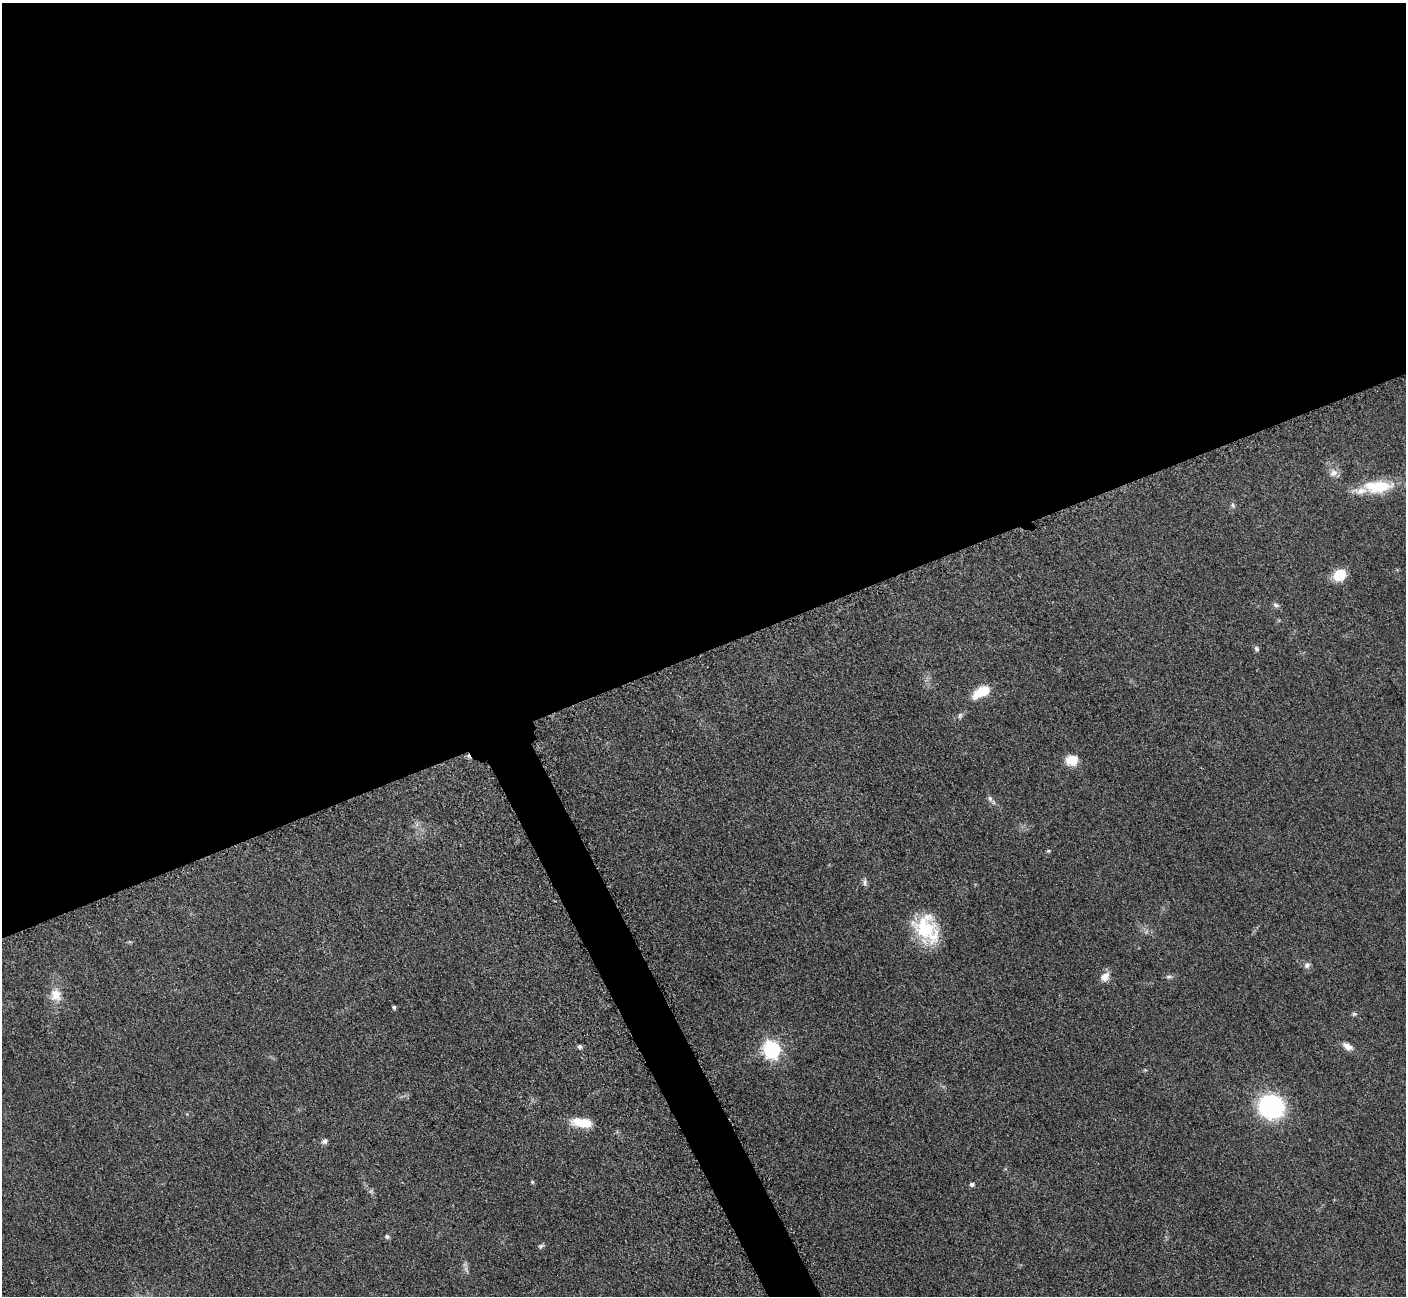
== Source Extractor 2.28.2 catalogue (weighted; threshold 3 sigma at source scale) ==
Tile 2 of 4 x 4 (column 2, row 1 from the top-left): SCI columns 1470-2873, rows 4073-5366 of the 5700 x 5663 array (HDU 1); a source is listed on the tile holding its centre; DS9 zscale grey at full resolution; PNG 1408 x 1298 px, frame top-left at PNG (2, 3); no overlay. Shown black and unused: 52% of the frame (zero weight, under 3 of 5 exposures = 3% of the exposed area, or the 3 px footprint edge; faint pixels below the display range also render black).
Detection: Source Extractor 2.28.2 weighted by HDU 2 'WHT'; one run over the whole footprint, this tile lists its part. Background 0.0531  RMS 0.0059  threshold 0.0264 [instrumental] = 3 sigma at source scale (4.5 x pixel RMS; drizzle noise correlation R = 1.50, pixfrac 1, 0.05/0.05 arcsec/px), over >= 5 px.
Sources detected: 33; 3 inside a brighter listed object's ellipse — not listed separately; the other 30 listed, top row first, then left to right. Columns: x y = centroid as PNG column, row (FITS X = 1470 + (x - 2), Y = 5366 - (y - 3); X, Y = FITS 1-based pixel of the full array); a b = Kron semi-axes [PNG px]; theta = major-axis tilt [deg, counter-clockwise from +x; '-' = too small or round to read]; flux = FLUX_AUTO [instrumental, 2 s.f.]
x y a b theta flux
1333 473 11 10 - 4
1375 487 40 17 1 22
1233 505 7 5 -69 1.2
1340 575 13 10 35 15
1276 605 9 6 -30 1.6
1256 649 8 6 -68 1.3
981 692 19 9 29 15
960 716 9 5 81 1.3
1072 760 12 10 11 11
990 799 8 6 -74 1.8
1048 851 5 4 - 0.71
865 882 11 5 -87 1.8
926 929 34 24 -58 32
1307 965 9 7 49 2
1105 977 13 9 44 4.7
1169 977 10 4 -4 1.3
56 995 18 15 -79 8.4
394 1007 4 4 - 1.1
1354 1014 7 5 -1 1.1
1347 1046 15 8 -34 4
579 1047 5 5 - 2
772 1049 7 7 - 180
1271 1107 20 18 -24 81
579 1122 22 12 -13 11
324 1141 8 6 31 2
532 1182 5 4 - 0.72
972 1184 5 4 - 1.5
387 1237 7 6 - 1.3
540 1246 7 5 40 1.1
466 1269 10 4 -57 1.4